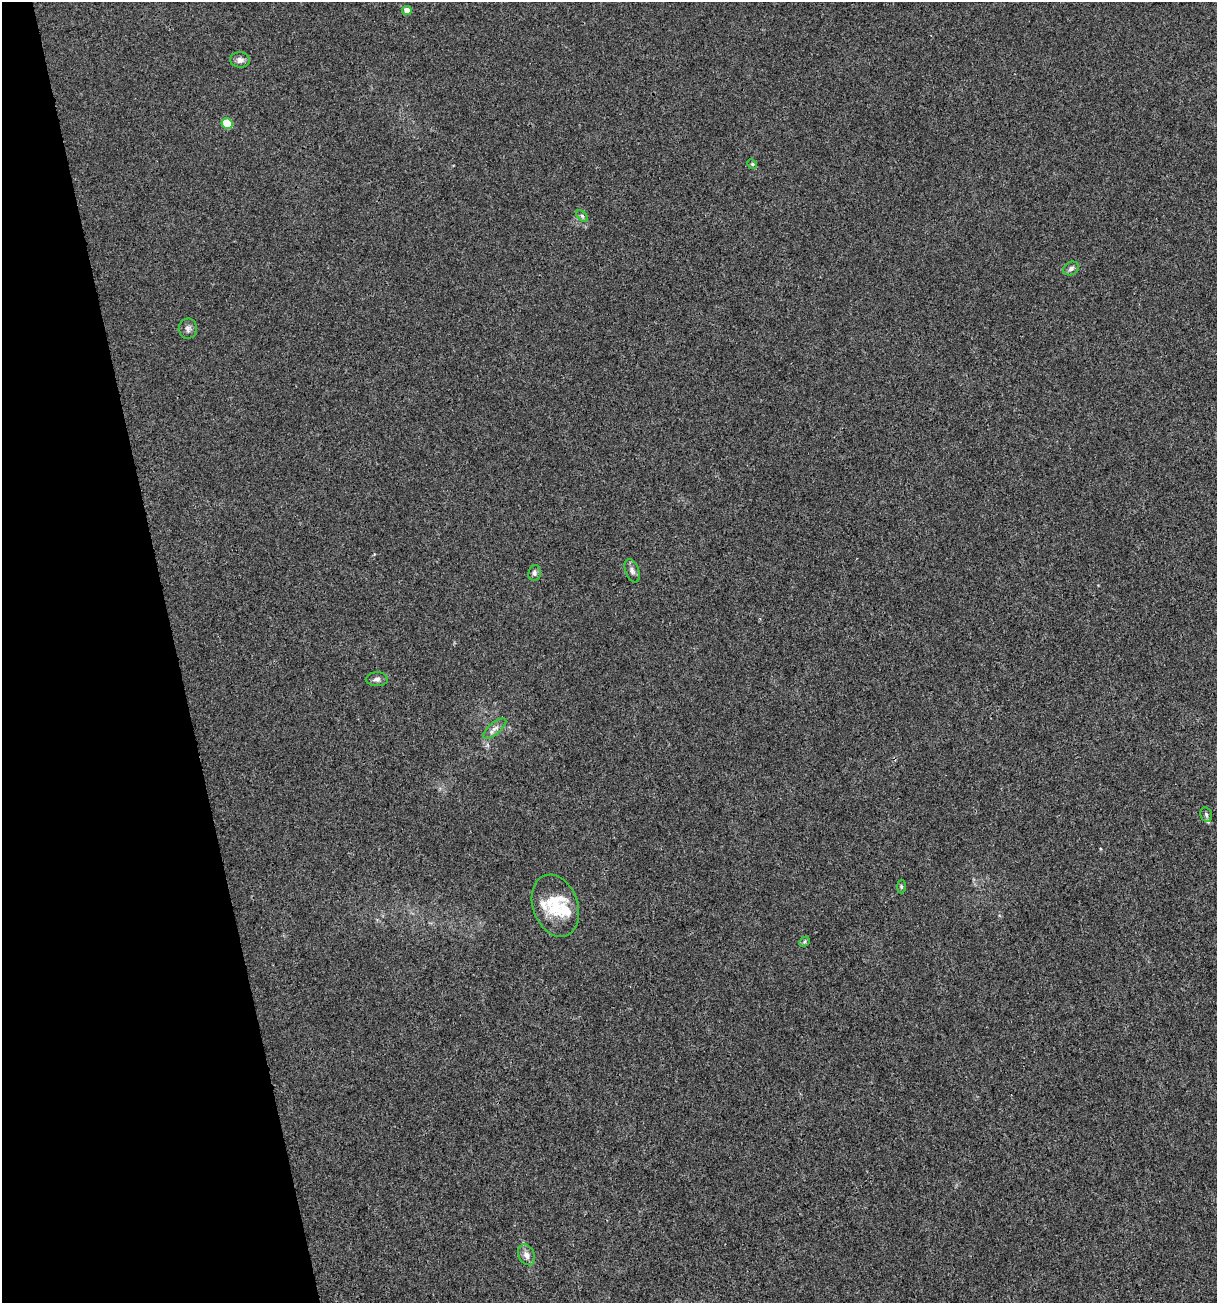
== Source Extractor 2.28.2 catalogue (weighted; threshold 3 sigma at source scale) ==
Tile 5 of 4 x 4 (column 1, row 2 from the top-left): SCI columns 102-1316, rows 2604-3904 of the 5012 x 5207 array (HDU 1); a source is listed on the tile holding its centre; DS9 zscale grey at full resolution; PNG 1219 x 1305 px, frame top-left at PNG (2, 2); each listed source drawn as its Kron ellipse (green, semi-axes under 4 px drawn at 4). Shown black and unused: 14% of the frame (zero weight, under 3 of 4 exposures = <1% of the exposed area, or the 3 px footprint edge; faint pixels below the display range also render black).
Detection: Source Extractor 2.28.2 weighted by HDU 2 'WHT'; one run over the whole footprint, this tile lists its part. Background 0.00336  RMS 0.0026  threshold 0.0118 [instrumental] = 3 sigma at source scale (4.5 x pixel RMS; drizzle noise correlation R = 1.50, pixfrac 1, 0.0396/0.0396 arcsec/px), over >= 5 px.
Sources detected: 19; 3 inside a brighter listed object's ellipse — not listed separately; the other 16 listed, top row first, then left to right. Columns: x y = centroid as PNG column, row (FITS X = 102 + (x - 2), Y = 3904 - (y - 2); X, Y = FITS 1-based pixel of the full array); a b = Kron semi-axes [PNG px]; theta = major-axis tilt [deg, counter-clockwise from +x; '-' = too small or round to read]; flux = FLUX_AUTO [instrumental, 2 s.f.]
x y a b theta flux
407 11 5 4 - 2.5
240 60 10 7 -6 1.3
227 124 5 5 - 7.9
752 164 5 4 - 0.3
582 216 7 4 -45 0.48
1071 269 8 6 26 0.91
188 329 10 9 - 1
632 571 12 7 -69 1
534 573 8 6 82 0.7
377 679 11 7 1 0.91
495 729 14 5 40 1.3
1206 815 7 5 -70 0.58
901 887 7 4 -90 0.38
555 906 32 22 -70 9.6
804 942 6 4 46 0.42
526 1255 11 8 -61 1.7